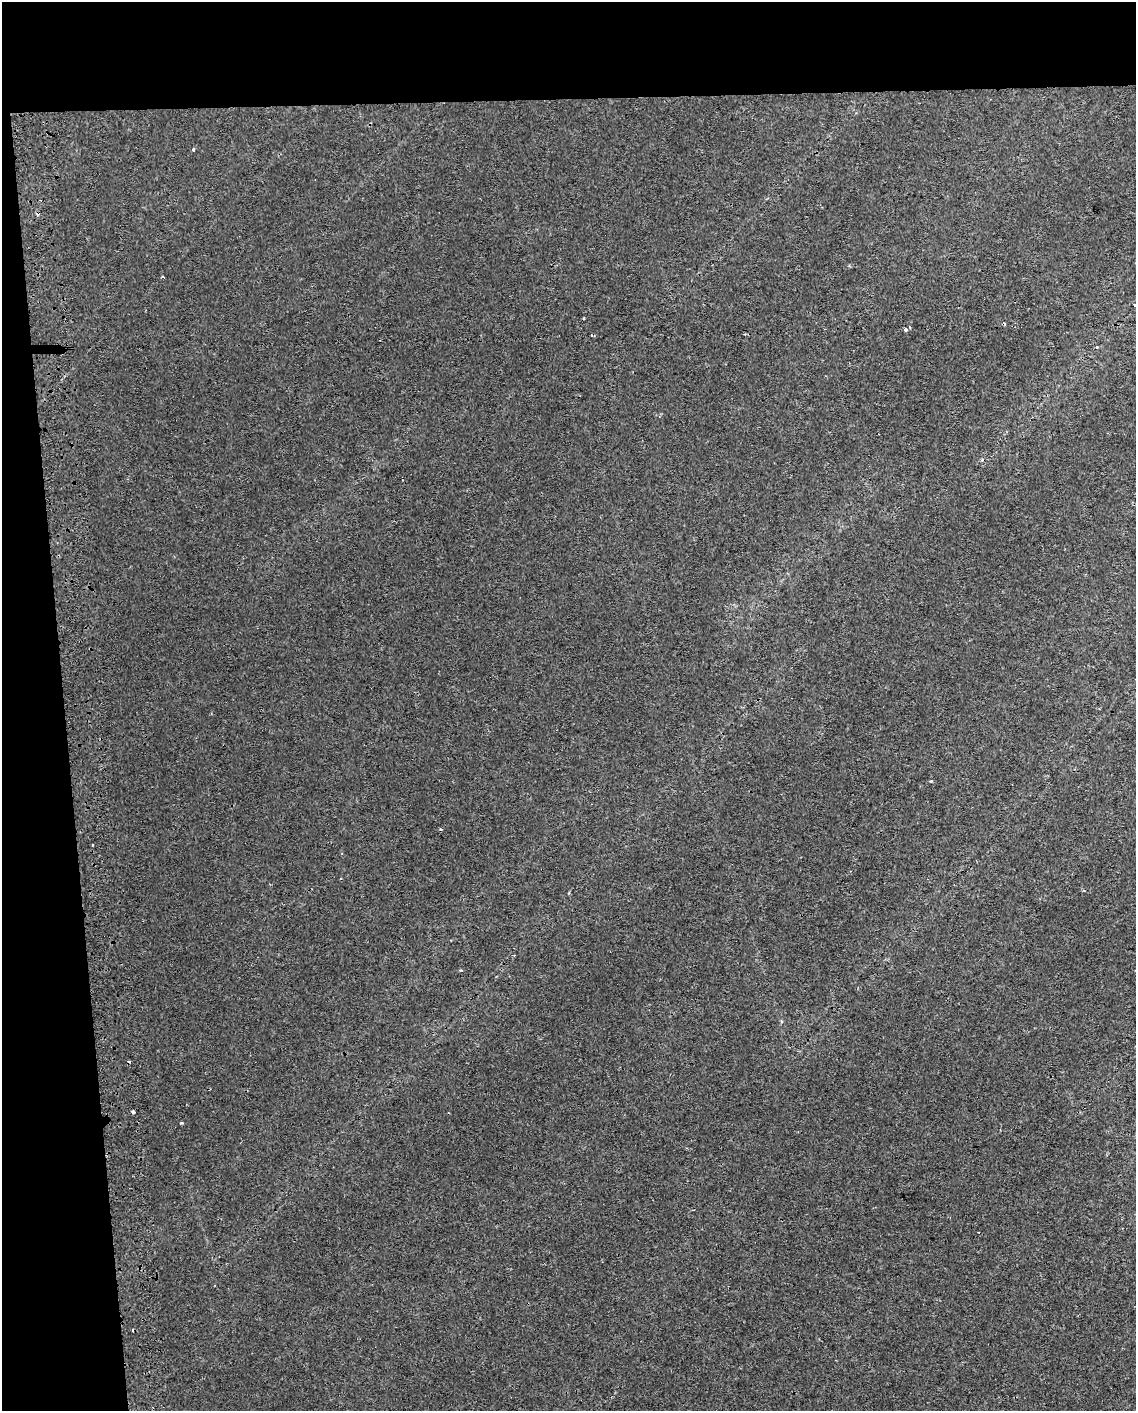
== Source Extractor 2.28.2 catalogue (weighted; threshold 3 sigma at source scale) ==
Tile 1 of 4 x 3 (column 1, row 1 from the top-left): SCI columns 41-1174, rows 2827-4235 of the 4618 x 4284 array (HDU 1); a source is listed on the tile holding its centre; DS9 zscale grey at full resolution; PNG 1138 x 1413 px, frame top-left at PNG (2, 2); no overlay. Shown black and unused: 12% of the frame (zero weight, under 2 of 3 exposures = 2% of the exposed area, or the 3 px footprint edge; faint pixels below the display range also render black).
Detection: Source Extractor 2.28.2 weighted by HDU 2 'WHT'; one run over the whole footprint, this tile lists its part. Background 0.00208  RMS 0.0038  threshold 0.0171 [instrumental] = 3 sigma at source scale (4.5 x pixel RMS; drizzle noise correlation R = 1.50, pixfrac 1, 0.0396/0.0396 arcsec/px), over >= 5 px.
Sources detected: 17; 8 cosmic-ray / hot-pixel residue — not listed; the other 9 listed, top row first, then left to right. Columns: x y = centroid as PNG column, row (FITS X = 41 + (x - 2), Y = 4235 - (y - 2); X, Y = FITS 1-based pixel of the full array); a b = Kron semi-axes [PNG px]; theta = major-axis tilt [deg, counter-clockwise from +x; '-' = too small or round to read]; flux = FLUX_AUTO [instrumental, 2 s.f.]
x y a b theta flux
193 150 4 3 - 0.67
1135 305 3 3 - 1
584 318 3 3 - 2.1
906 330 3 3 - 1.8
931 781 4 4 - 0.4
441 829 4 3 - 0.4
461 970 4 3 - 0.42
133 1112 3 3 - 3.5
181 1123 4 3 - 0.38
Isophote crosses this tile's border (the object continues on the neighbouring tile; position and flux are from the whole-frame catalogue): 1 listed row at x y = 1135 305